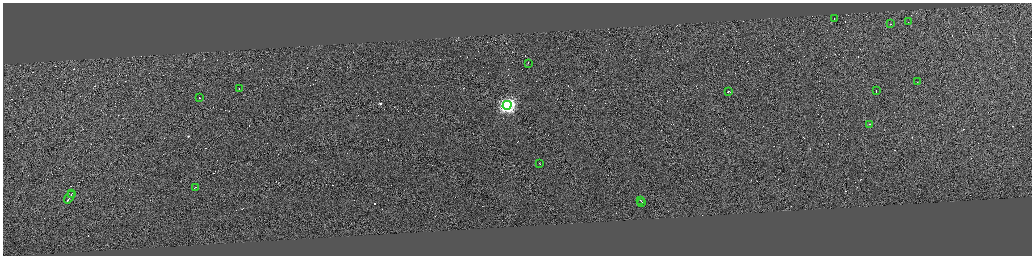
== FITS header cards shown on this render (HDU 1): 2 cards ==
NAXIS1  =                 4118
NAXIS2  =                 1014

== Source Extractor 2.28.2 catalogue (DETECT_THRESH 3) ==
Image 4118 x 1014 px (HDU 1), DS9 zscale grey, zoomed out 1/4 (1 PNG px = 4 x 4 image px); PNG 1034 x 258 px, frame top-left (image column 3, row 1011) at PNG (3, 3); each listed source drawn as its Kron ellipse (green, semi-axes under 4 px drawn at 4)
Background 1.16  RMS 3.8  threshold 11.5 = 3 sigma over >= 5 px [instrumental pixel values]
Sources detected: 335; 318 cannot appear on this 1/4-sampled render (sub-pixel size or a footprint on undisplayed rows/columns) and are neither listed nor drawn; the other 17 listed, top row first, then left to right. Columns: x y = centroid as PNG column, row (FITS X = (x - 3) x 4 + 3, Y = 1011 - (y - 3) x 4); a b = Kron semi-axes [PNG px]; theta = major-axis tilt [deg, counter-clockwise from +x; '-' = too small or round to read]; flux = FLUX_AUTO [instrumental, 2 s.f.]
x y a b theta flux
834 18 2 1 - 19000
909 21 2 1 - 11000
891 24 2 1 - 82000
529 63 3 1 - 25000
917 82 2 1 - 580
240 89 4 1 - 28000
728 91 2 1 - 45000
876 91 2 1 - 18000
199 97 2 1 - 34000
507 105 4 4 - 840000
870 124 2 1 - 4000
540 163 2 1 - 60000
195 187 3 1 - 22000
72 193 3 1 - 33000
70 197 7 1 58 84000
641 200 3 1 - 31000
642 202 2 1 - 23000
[318 sub-pixel or undisplayed-footprint detections neither listed nor drawn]